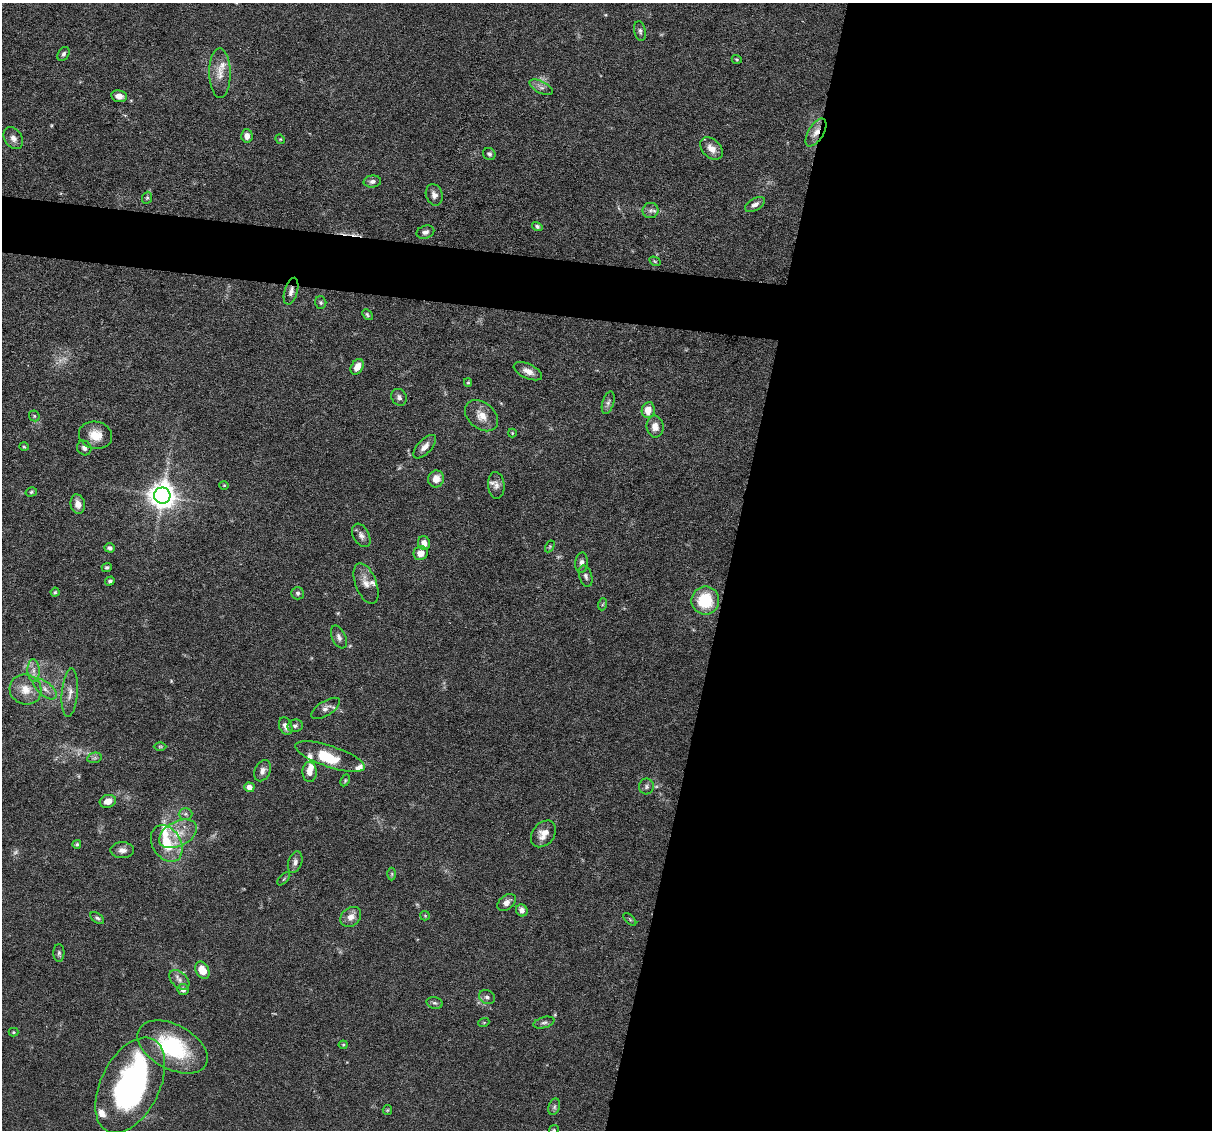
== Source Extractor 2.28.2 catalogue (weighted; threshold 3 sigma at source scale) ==
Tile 12 of 4 x 4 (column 4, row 3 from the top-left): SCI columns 3630-4839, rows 1360-2487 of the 4839 x 4859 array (HDU 1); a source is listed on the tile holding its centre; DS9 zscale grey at full resolution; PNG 1214 x 1132 px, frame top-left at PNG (2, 3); each listed source drawn as its Kron ellipse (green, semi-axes under 4 px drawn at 4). Shown black and unused: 43% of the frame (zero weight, under 3 of 6 exposures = <1% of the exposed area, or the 3 px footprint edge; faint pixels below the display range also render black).
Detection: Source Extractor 2.28.2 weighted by HDU 2 'WHT'; one run over the whole footprint, this tile lists its part. Background 0.0627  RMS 0.003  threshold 0.0122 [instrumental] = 3 sigma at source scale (4.09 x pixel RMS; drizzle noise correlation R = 1.36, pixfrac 0.8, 0.05/0.05 arcsec/px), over >= 5 px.
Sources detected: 122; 5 too faint to see at this stretch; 2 inside a brighter object's white glare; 1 cosmic-ray / hot-pixel residue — neither listed nor drawn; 10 inside a brighter listed object's ellipse — not listed separately; the other 104 listed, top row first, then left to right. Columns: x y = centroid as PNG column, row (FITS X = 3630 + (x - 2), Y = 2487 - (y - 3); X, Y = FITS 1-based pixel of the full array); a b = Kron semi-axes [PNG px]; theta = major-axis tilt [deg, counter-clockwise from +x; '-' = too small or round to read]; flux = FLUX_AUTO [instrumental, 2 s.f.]
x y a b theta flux
640 31 10 5 -79 0.76
63 54 7 5 58 0.69
737 59 5 3 - 0.32
220 73 25 10 -89 3.5
541 87 13 6 -27 1.2
119 96 8 6 -9 1.8
816 132 16 7 58 2.2
247 136 6 6 - 1.6
13 138 12 8 -55 1.6
280 139 5 4 - 0.28
711 148 13 9 -44 2.5
489 154 6 6 - 0.66
372 181 9 6 5 0.93
434 195 11 8 -72 1.3
147 198 6 4 67 0.39
755 204 11 6 30 1.2
650 210 8 7 - 1.1
537 226 5 4 - 0.57
425 232 9 6 16 0.98
655 261 6 4 -31 0.31
291 291 14 6 73 1.3
321 302 6 5 - 0.51
367 315 6 4 -47 0.43
357 367 8 5 60 2.4
528 371 15 7 -24 1.9
468 383 4 4 - 0.31
399 397 9 7 -57 0.94
608 403 11 5 73 0.97
648 410 8 6 80 3.3
34 416 6 5 - 0.38
482 416 19 13 -39 3.4
655 427 11 8 -83 2.3
512 433 4 4 - 0.26
96 435 17 13 -12 4.3
24 447 5 3 - 0.27
425 447 15 7 47 1.7
84 448 8 7 - 0.92
436 479 8 8 - 2.2
224 485 4 4 - 0.28
496 485 13 8 -85 1.4
31 492 6 4 17 0.41
162 496 8 8 - 320
78 504 10 7 -78 2.2
361 535 12 8 -61 1.4
424 543 7 6 - 2.2
550 546 6 4 59 0.33
110 548 5 4 - 0.79
421 553 7 7 - 2.4
582 563 10 6 86 1.1
107 567 5 4 - 0.47
586 576 11 6 -73 0.9
110 581 5 4 - 0.56
366 584 21 10 -69 2.6
55 592 4 4 - 0.35
298 593 6 6 - 0.62
705 601 14 14 - 11
603 604 6 4 70 0.32
339 637 12 7 -65 1.2
33 670 11 6 -87 1.5
45 689 14 7 -40 1.7
26 690 16 15 - 4.1
70 693 24 8 85 2.4
326 708 16 7 32 1.4
286 726 9 6 -68 1.6
295 726 8 6 10 0.71
160 746 6 4 0 0.37
330 756 36 10 -18 7.4
94 758 7 5 11 0.61
262 771 11 7 64 1.4
309 772 10 7 -87 2.3
345 780 6 4 64 0.34
249 787 5 5 - 2.4
646 787 8 7 - 0.79
108 801 8 6 18 2.2
185 814 7 6 - 0.65
178 834 20 12 27 4.9
543 834 15 11 51 3.1
77 844 4 4 - 0.39
167 844 19 14 -59 8
122 850 11 8 -1 1.5
295 862 11 7 72 1.1
392 874 6 4 90 0.38
284 879 8 3 45 0.34
507 902 10 7 38 1.5
522 910 6 5 - 1.5
425 916 5 4 - 0.26
351 917 11 9 41 2.4
97 918 8 4 -34 0.6
630 919 8 3 -45 0.35
59 953 9 5 89 0.62
202 970 9 6 -65 3.9
179 980 12 7 -43 1.5
183 990 5 5 - 1.4
487 997 8 7 - 0.86
435 1003 8 5 -16 0.63
484 1022 5 3 - 0.25
544 1023 10 5 15 0.78
14 1032 5 4 - 0.3
343 1045 4 4 - 0.27
173 1047 38 22 -28 22
130 1085 51 29 63 46
554 1107 8 5 72 0.61
387 1110 5 4 - 0.3
554 1130 5 4 - 0.33
Overlapping masked pixels (flux is a lower limit): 2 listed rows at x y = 816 132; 291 291
Isophote crosses this tile's border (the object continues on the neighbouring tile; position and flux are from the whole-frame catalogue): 1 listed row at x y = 554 1130